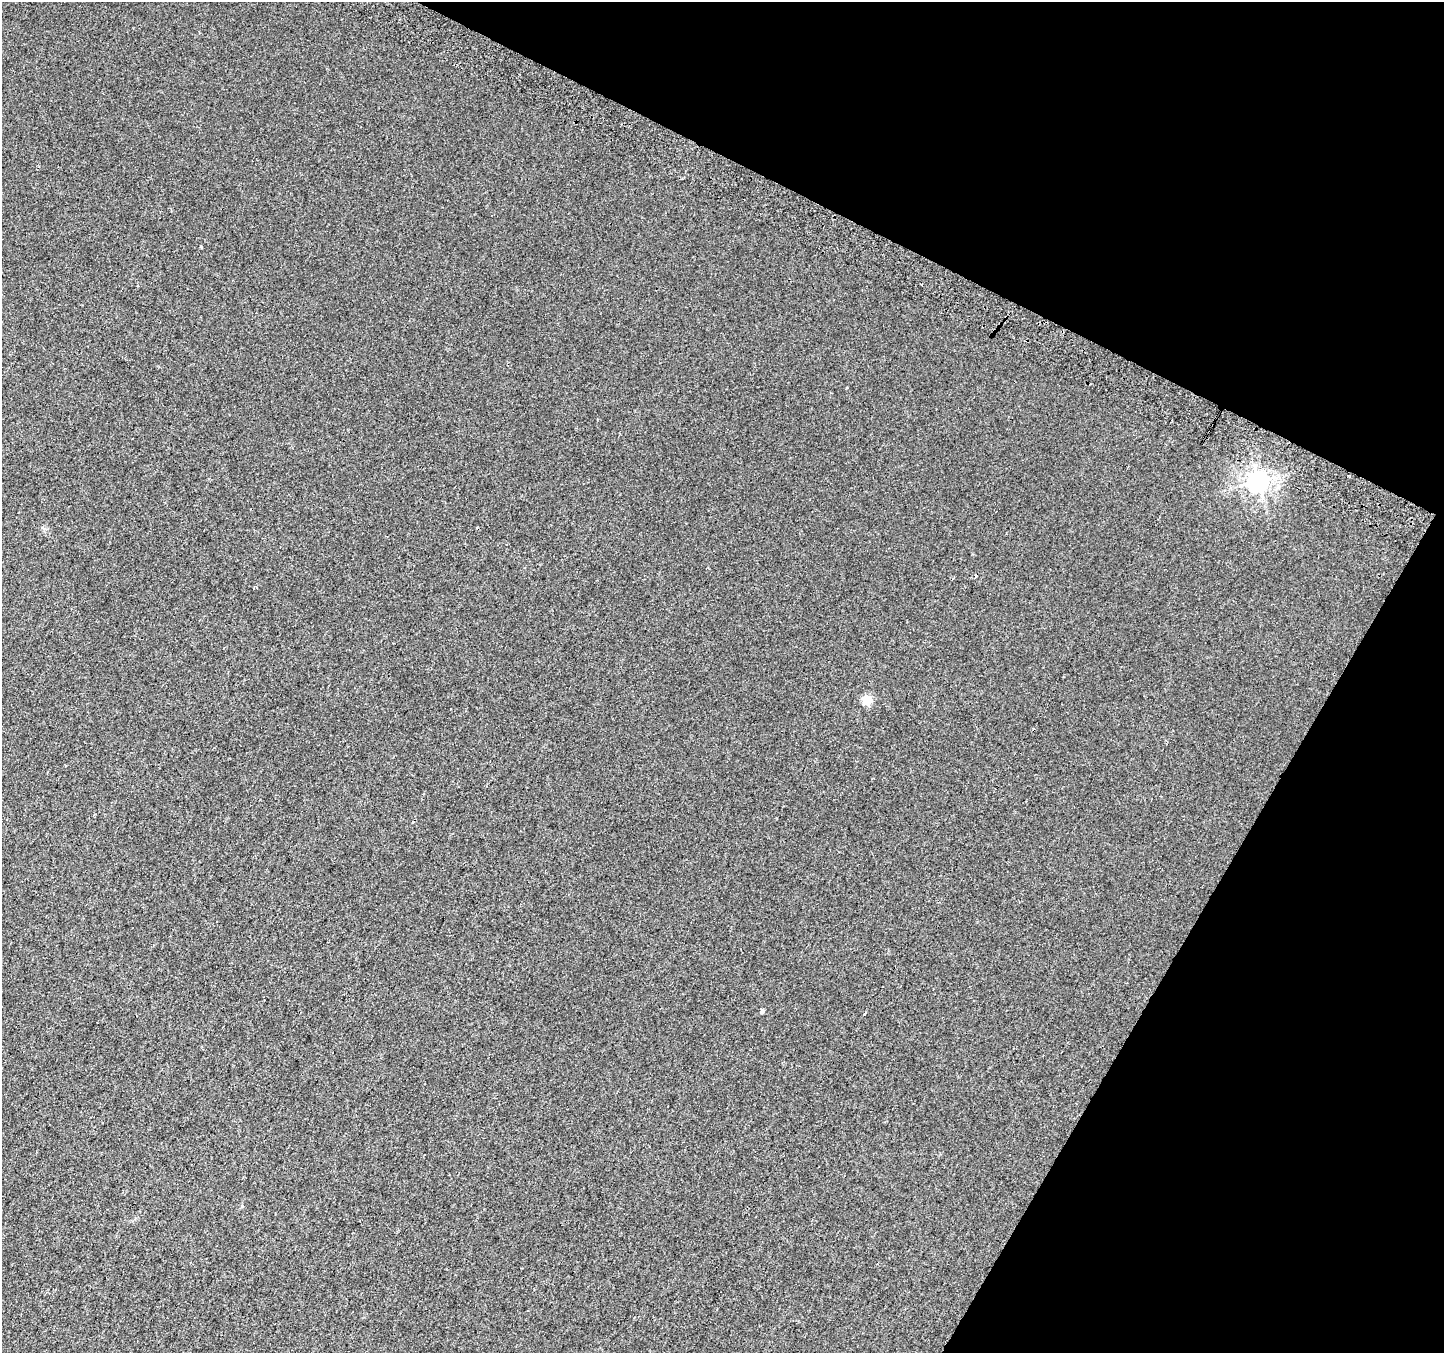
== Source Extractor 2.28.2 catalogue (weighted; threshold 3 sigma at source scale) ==
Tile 8 of 4 x 4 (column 4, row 2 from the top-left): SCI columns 4353-5794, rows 3005-4355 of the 5815 x 5942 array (HDU 1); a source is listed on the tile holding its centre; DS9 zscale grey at full resolution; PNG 1446 x 1355 px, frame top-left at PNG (2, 2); no overlay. Shown black and unused: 25% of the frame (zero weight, under 2 of 3 exposures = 2% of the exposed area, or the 3 px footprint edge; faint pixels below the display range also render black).
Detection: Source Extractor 2.28.2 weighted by HDU 2 'WHT'; one run over the whole footprint, this tile lists its part. Background 0.00453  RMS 0.0055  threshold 0.0247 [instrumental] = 3 sigma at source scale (4.5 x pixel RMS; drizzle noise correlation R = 1.50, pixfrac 1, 0.0396/0.0396 arcsec/px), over >= 5 px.
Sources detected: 7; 2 cosmic-ray / hot-pixel residue — not listed; the other 5 listed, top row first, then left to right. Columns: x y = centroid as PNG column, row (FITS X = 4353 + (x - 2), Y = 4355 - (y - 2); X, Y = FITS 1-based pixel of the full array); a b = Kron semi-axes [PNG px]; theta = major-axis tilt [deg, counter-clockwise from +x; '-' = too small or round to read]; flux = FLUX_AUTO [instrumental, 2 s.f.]
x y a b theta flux
1258 481 7 7 - 330
976 576 4 3 - 0.75
867 700 5 5 - 22
762 1011 4 4 - 1.5
865 1014 3 3 - 0.94